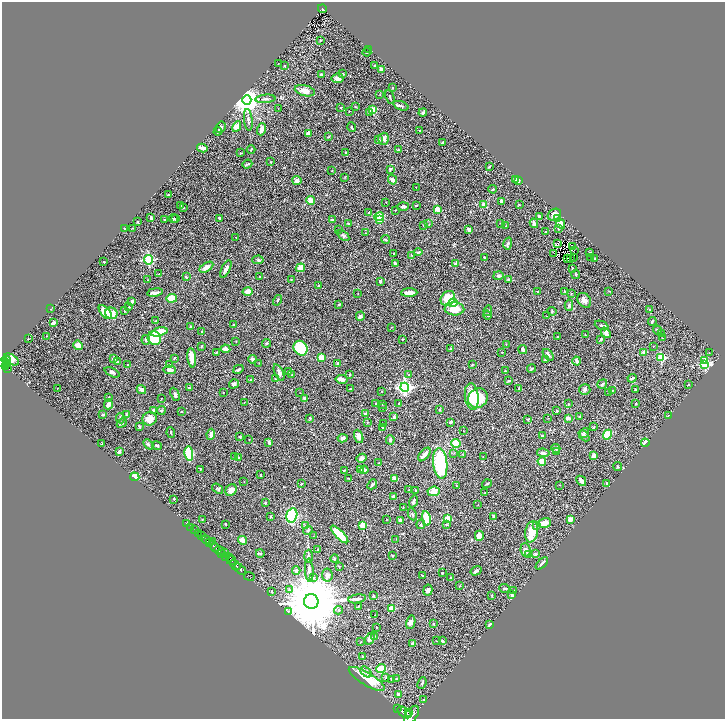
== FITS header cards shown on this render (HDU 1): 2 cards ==
NAXIS1  =                 1446
NAXIS2  =                 1434

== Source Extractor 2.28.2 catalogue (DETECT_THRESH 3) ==
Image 1446 x 1434 px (HDU 1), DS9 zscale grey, zoomed out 1/2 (1 PNG px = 2 x 2 image px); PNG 727 x 721 px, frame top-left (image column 2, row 1434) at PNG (2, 2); each listed source drawn as its Kron ellipse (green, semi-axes under 4 px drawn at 4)
Background 0.659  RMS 0.022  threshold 0.0658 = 3 sigma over >= 5 px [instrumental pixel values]
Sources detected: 487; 39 cannot appear on this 1/2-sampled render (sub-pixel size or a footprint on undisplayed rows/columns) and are neither listed nor drawn; the other 448 listed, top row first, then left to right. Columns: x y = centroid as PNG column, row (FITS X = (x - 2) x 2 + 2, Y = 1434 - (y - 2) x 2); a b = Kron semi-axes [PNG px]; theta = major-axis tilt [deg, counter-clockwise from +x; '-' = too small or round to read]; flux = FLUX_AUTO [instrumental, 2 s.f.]
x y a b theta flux
322 9 4 2 - 82
320 40 2 2 - 3
369 49 2 2 - 1.9
367 52 4 2 - 3.9
278 64 2 1 - 1.3
375 65 3 2 - 4.6
284 66 3 2 - 2.4
382 70 3 3 - 50
343 73 2 2 - 2.3
321 75 3 3 - 8
338 78 6 5 - 18
392 88 2 2 - 2.4
305 91 10 5 -14 40
380 94 2 2 - 1.4
390 97 7 2 -69 4
265 99 10 3 5 7.5
247 100 5 4 - 7100
401 106 8 3 -18 7.9
355 107 4 3 - 3.5
278 108 3 2 - 1.5
341 108 2 2 - 2.6
373 110 3 2 - 120
349 111 2 2 - 2.3
370 112 3 2 - 12
423 113 4 3 - 8.6
248 120 11 3 -84 9.8
221 127 6 4 61 14
237 127 5 4 - 47
352 127 5 2 - 4.5
261 129 6 3 71 28
218 131 4 3 - 4.3
420 131 2 2 - 3.2
309 133 4 3 - 18
329 137 4 2 - 3.2
383 139 6 5 - 15
378 140 4 4 - 4.1
442 143 3 2 - 5.6
202 148 5 2 - 17
251 150 4 3 - 3.6
398 150 3 2 - 2.2
241 153 3 2 - 3
346 153 3 2 - 4.4
270 162 3 2 - 2.4
247 164 5 2 - 4.9
489 167 3 2 - 5.1
390 169 4 3 - 6.9
332 171 2 2 - 1.9
345 177 3 2 - 2.1
516 179 4 3 - 3.8
297 180 4 4 - 15
392 180 5 3 - 19
518 180 4 3 - 10
416 187 2 1 - 1.1
493 189 4 3 - 4
168 195 4 2 - 3.4
311 200 4 4 - 27
501 201 3 2 - 8.7
386 202 2 1 - 2.2
181 205 2 2 - 1.8
416 205 3 2 - 4.1
483 205 4 4 - 23
519 205 3 2 - 3.3
403 206 6 3 3 9.7
183 207 3 2 - 5.6
437 209 2 2 - 70
395 210 3 2 - 1.9
369 212 2 2 - 10
554 215 7 5 33 33
539 216 3 3 - 7.4
379 217 5 3 - 110
151 218 3 2 - 10
174 218 4 3 - 4.7
175 218 3 3 - 3.5
220 218 4 3 - 6.9
558 219 4 4 - 21
165 220 3 2 - 4.2
332 220 4 2 - 5.9
380 220 4 3 - 67
137 222 2 2 - 3.1
500 223 3 2 - 1.7
534 223 5 3 - 12
348 224 2 2 - 11
429 224 2 2 - 1.5
561 224 5 4 - 36
423 225 2 2 - 1.7
506 226 2 2 - 4.6
132 228 2 2 - 1.9
558 228 3 3 - 3.4
125 229 2 2 - 6
339 229 3 2 - 1.2
469 230 3 2 - 21
546 232 4 2 - 3
366 233 2 2 - 1.4
343 235 7 4 -35 7.8
236 237 2 2 - 1.7
386 239 4 3 - 5.6
558 243 2 1 - 2.2
508 244 6 3 74 9.8
572 246 2 1 - 1.6
574 250 3 1 - 1.2
418 252 4 3 - 4.5
394 253 4 2 - 2.9
590 253 3 2 - 2.6
554 254 2 1 - 0.87
411 255 4 3 - 3.2
484 257 3 2 - 4
574 257 2 1 - 1.6
591 257 2 2 - 1.4
568 258 4 1 - 1.3
570 258 2 1 - 0.98
595 259 3 2 - 6.8
148 260 5 4 - 300
258 260 5 4 - 7.2
104 262 2 2 - 5.8
395 264 4 2 - 6.7
455 264 3 2 - 22
206 267 8 4 32 24
300 268 5 4 - 38
572 268 2 2 - 5.6
226 269 9 3 63 18
159 274 4 2 - 2.4
576 274 4 3 - 4.5
498 276 5 4 - 8.7
186 277 2 2 - 23
260 277 3 2 - 3.2
509 279 4 3 - 7.7
148 280 3 2 - 2.5
291 280 3 2 - 2.6
380 281 4 4 - 7.1
319 285 3 2 - 3.2
538 291 3 2 - 2.4
609 291 3 2 - 1.6
155 292 8 2 9 22
247 292 5 4 - 30
565 292 3 2 - 1.6
409 293 8 3 2 35
358 294 2 2 - 1.3
571 294 3 2 - 2.1
172 298 5 4 - 81
448 298 8 6 49 90
278 300 5 3 - 5
584 300 8 6 -53 19
132 301 2 2 - 28
453 303 4 4 - 280
339 304 3 3 - 4.9
569 305 5 4 - 5.8
129 307 3 2 - 2.3
51 309 2 2 - 1.9
454 309 10 6 -3 59
649 310 3 2 - 3.1
124 311 3 2 - 2.8
488 311 5 2 - 3.1
552 311 4 3 - 3.6
105 312 8 4 -49 77
111 313 6 5 - 52
487 315 4 2 - 5.6
360 316 5 4 - 7.8
546 316 3 1 - 1.2
156 320 3 2 - 1.5
652 322 4 2 - 4.8
53 323 4 3 - 11
234 324 2 2 - 2.6
602 325 7 3 -22 7.3
191 327 4 3 - 5.9
391 327 2 2 - 1.2
657 330 5 3 - 4.6
159 332 8 3 15 69
202 332 3 2 - 3.2
606 333 6 3 -50 20
661 333 3 2 - 2.4
585 335 2 1 - 1.1
46 336 2 2 - 1.6
557 337 3 2 - 2.6
154 338 7 6 - 130
662 338 3 2 - 1.3
28 339 2 2 - 2.3
601 339 3 3 - 6.1
146 340 5 3 - 7.6
402 340 2 2 - 1.6
236 341 2 1 - 1.4
267 343 4 3 - 5.9
506 344 3 2 - 1.3
78 345 5 4 - 36
202 346 3 3 - 3
653 346 2 2 - 1.7
300 348 8 6 -52 150
225 349 5 3 - 36
451 349 2 2 - 20
523 350 5 3 - 13
216 352 3 2 - 2.6
502 352 2 2 - 4.6
643 352 3 2 - 19
709 353 2 1 - 1.2
548 355 7 3 -48 9.5
321 357 3 3 - 73
661 357 3 3 - 190
174 358 3 3 - 3.9
192 358 10 4 -84 60
11 359 8 5 -31 200
114 359 2 2 - 31
252 359 4 3 - 11
545 359 3 3 - 5.3
7 360 4 2 - 290
704 360 3 3 - 42
577 361 4 2 - 15
3 362 6 3 19 520
117 362 3 2 - 3.8
259 363 2 2 - 1.2
338 363 3 3 - 5
7 364 4 2 - 92
705 364 4 3 - 400
128 365 3 3 - 3.5
169 365 4 3 - 3.6
472 365 3 2 - 2.4
6 366 2 1 - 97
8 368 4 2 - 160
238 369 5 3 - 5.6
532 369 4 3 - 4.2
170 370 6 4 -4 22
288 371 3 2 - 2.9
505 371 2 1 - 2.4
112 372 8 3 -24 9.4
279 372 9 3 -65 18
350 374 3 2 - 3.5
292 375 4 2 - 3.3
409 375 3 3 - 3.9
632 378 4 2 - 7.7
251 379 3 3 - 3.1
275 379 3 3 - 2.4
341 379 6 3 -11 23
509 381 3 2 - 3.8
234 384 5 4 - 11
602 384 5 3 - 6.9
688 385 3 2 - 2.8
405 387 4 4 - 1100
57 388 2 1 - 2.1
189 388 4 2 - 3.1
519 388 4 2 - 3.3
350 389 2 1 - 1.9
635 389 4 2 - 2.3
141 390 5 3 - 20
585 390 5 5 - 10
612 390 2 2 - 1.7
223 392 2 1 - 1.6
381 392 2 2 - 1.5
300 393 2 1 - 1.2
609 393 3 2 - 1.9
175 394 7 4 -65 13
472 396 13 7 -83 90
109 397 3 2 - 3.3
161 398 2 2 - 1.8
304 398 3 2 - 6.4
478 398 10 9 - 180
244 402 2 2 - 1.7
108 404 5 3 - 22
376 404 2 2 - 10
382 404 3 3 - 3.2
399 404 4 3 - 5.2
568 404 3 2 - 2.3
636 404 3 2 - 2.4
382 407 3 2 - 3.1
161 410 4 4 - 5
440 410 3 2 - 2.9
153 411 4 3 - 13
557 411 2 2 - 5.4
181 412 2 2 - 3
366 413 4 2 - 8.9
103 414 2 2 - 11
126 415 3 3 - 2.6
580 416 3 2 - 2.5
668 416 2 2 - 7.4
394 417 2 2 - 18
120 418 5 3 - 5.6
310 418 3 3 - 3.9
548 418 3 2 - 1.4
568 418 3 3 - 19
150 419 7 6 - 42
528 419 4 3 - 3.4
367 422 2 2 - 1.8
451 422 3 2 - 6
122 423 5 3 - 6.2
383 424 3 2 - 3.2
139 426 3 2 - 5.9
383 427 3 3 - 5
594 427 3 2 - 2.3
463 430 2 1 - 1
171 433 5 2 - 3.7
584 433 5 4 - 7.9
211 434 5 3 - 19
542 435 3 3 - 3.5
607 435 5 4 - 88
359 436 7 4 -69 25
584 436 6 3 -45 11
240 437 3 2 - 3.7
343 438 5 3 - 9.6
249 440 2 1 - 2.3
390 440 5 3 - 7.4
269 442 4 3 - 8.7
456 443 5 4 - 92
645 443 4 3 - 25
102 444 3 2 - 2.4
148 444 6 4 -46 7.6
157 446 5 2 - 8.4
556 448 4 4 - 6.5
119 451 3 2 - 11
556 451 4 3 - 5.5
454 453 2 2 - 2.3
543 453 6 3 -9 13
189 454 7 3 -84 230
424 454 8 3 50 22
462 454 3 2 - 2.5
594 456 3 3 - 35
234 457 4 3 - 3.2
483 457 2 2 - 1.3
239 458 4 3 - 4.8
362 458 5 4 - 14
542 461 4 3 - 55
379 463 2 2 - 2.1
440 463 15 7 -84 320
618 466 4 3 - 4
200 469 2 2 - 4
344 470 3 2 - 3.7
361 470 4 3 - 3.3
364 470 4 3 - 17
261 475 3 1 - 2.5
135 477 5 3 - 61
349 479 2 2 - 2.4
395 479 4 3 - 20
244 481 3 2 - 1.2
581 481 5 3 - 13
607 483 3 2 - 8.9
301 484 3 2 - 1.7
372 484 5 3 - 8.8
487 484 5 3 - 4.2
560 485 2 2 - 1.5
456 486 3 2 - 2.2
218 489 6 4 -37 5.6
231 490 6 5 - 29
409 490 2 2 - 1.7
415 490 2 2 - 1.7
434 491 6 4 6 40
485 493 2 2 - 2.3
393 497 3 3 - 14
174 499 2 2 - 3.9
413 502 6 3 71 9.1
265 503 2 2 - 7.5
478 505 2 1 - 1.2
403 507 3 2 - 1.8
412 514 6 3 -67 6.1
292 515 7 5 75 330
494 516 4 3 - 7.7
271 517 4 2 - 3
426 518 7 3 -79 150
202 519 3 2 - 1.7
387 519 2 2 - 1.6
448 519 3 3 - 110
570 519 2 2 - 48
400 520 3 3 - 23
186 523 2 1 - 16
545 523 6 4 20 35
225 524 2 2 - 2.6
421 524 4 3 - 4
363 525 3 3 - 90
447 525 4 2 - 3.5
305 526 2 2 - 4.4
537 526 4 3 - 4.9
191 527 2 1 - 14
194 530 4 1 - 42
308 531 5 2 - 3.5
532 532 10 6 80 90
198 533 2 2 - 92
339 534 11 4 -45 120
202 536 3 2 - 200
313 536 2 2 - 1.4
479 536 5 4 - 44
396 539 3 2 - 1.3
206 540 5 2 - 690
242 540 4 3 - 33
213 542 2 1 - 64
209 543 3 2 - 270
214 546 6 2 -43 1400
219 550 5 3 - 570
318 550 2 2 - 11
526 550 7 5 -82 11
225 552 3 1 - 130
260 553 4 3 - 8.1
222 554 2 2 - 220
528 554 2 2 - 31
535 554 3 3 - 6.1
308 556 6 3 -89 6.3
392 556 4 2 - 2.5
225 557 3 2 - 490
229 558 4 2 - 260
335 559 4 3 - 4.7
231 560 5 2 - 300
542 564 7 2 45 7.5
235 565 6 2 -38 850
339 566 2 2 - 1.8
240 569 6 2 -44 1000
309 570 11 3 -86 21
296 571 4 3 - 9.3
476 571 6 3 32 9
442 573 2 2 - 4.6
327 575 6 5 - 15
249 576 5 2 - 88
422 576 3 2 - 2.6
314 577 4 3 - 4.7
451 578 2 2 - 5.1
460 586 3 2 - 2.7
505 588 5 3 - 6.7
289 589 3 3 - 5
428 590 5 4 - 13
271 591 3 2 - 2.9
514 591 2 2 - 2.4
492 595 3 2 - 3.1
512 595 3 3 - 9.2
373 596 3 2 - 3
357 599 9 4 9 10
311 601 7 7 - 57000
358 606 3 2 - 2.4
392 609 3 2 - 88
338 610 4 3 - 5
288 611 3 3 - 3.9
375 615 3 2 - 1.3
411 622 7 4 76 13
433 624 4 2 - 1.9
490 625 3 2 - 12
376 627 2 1 - 1.5
374 637 2 2 - 2
370 639 6 4 63 17
437 641 3 2 - 2.4
442 641 4 3 - 4.6
360 642 3 2 - 2.2
413 644 3 3 - 13
362 656 2 2 - 4.7
381 669 5 3 - 120
366 672 6 4 -41 10
386 677 3 3 - 4.7
367 679 20 6 -31 180
391 679 3 3 - 4.4
396 679 3 2 - 3.4
422 683 6 3 67 7.6
398 694 3 3 - 12
424 700 4 2 - 2.6
398 708 2 1 - 70
404 712 8 4 -35 2800
409 712 3 2 - 520
411 715 10 5 57 3400
At the frame edge (FLAGS 8, measured only in part): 1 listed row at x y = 411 715
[39 sub-pixel or undisplayed-footprint detections neither listed nor drawn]